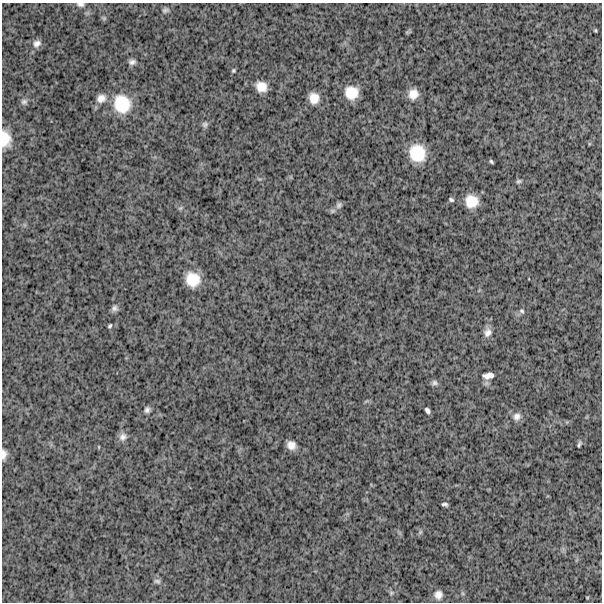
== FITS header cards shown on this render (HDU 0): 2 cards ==
NAXIS1  =                  600
NAXIS2  =                  600

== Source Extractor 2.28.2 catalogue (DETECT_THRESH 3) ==
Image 600 x 600 px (HDU 0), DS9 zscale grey, 1 PNG px = 1 image px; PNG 604 x 604 px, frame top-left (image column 1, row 600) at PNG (2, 3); no overlay
Background 1490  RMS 260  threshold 778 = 3 sigma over >= 5 px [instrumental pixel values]
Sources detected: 44; all 44 listed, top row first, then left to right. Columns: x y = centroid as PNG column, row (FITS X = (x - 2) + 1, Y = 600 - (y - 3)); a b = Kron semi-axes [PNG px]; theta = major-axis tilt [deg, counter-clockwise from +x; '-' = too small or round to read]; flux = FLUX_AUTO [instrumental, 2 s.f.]
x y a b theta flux
81 4 10 5 -4 54000
165 10 9 6 18 45000
104 18 6 5 - 28000
595 30 3 3 - 19000
37 44 11 9 29 95000
132 62 9 7 4 61000
233 71 4 4 - 24000
261 87 10 9 - 210000
351 93 12 11 - 320000
413 94 11 10 - 180000
101 98 13 11 24 150000
314 98 12 10 -79 200000
24 102 9 7 14 55000
122 104 22 20 -66 620000
205 124 8 7 - 45000
5 139 17 10 -85 290000
417 153 16 14 -66 540000
491 162 4 3 - 25000
519 181 7 5 19 31000
451 200 6 4 -20 31000
471 201 12 11 - 300000
339 205 9 7 53 51000
180 208 7 4 33 26000
193 279 13 12 - 380000
114 308 8 8 - 60000
522 311 7 5 -34 36000
110 326 5 4 - 27000
487 332 12 9 69 110000
488 376 13 7 8 110000
434 383 8 6 11 48000
147 410 8 6 55 55000
427 410 6 4 -54 48000
517 417 11 10 - 100000
123 437 12 10 52 95000
579 444 7 3 67 31000
291 445 9 8 - 140000
99 447 5 3 - 14000
4 454 11 6 87 89000
445 504 6 3 -13 38000
420 532 8 4 54 29000
157 581 9 6 -7 44000
391 593 5 5 - 27000
438 595 9 9 - 110000
587 597 5 3 - 14000
At the frame edge (FLAGS 8, measured only in part): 3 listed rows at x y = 81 4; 5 139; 4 454